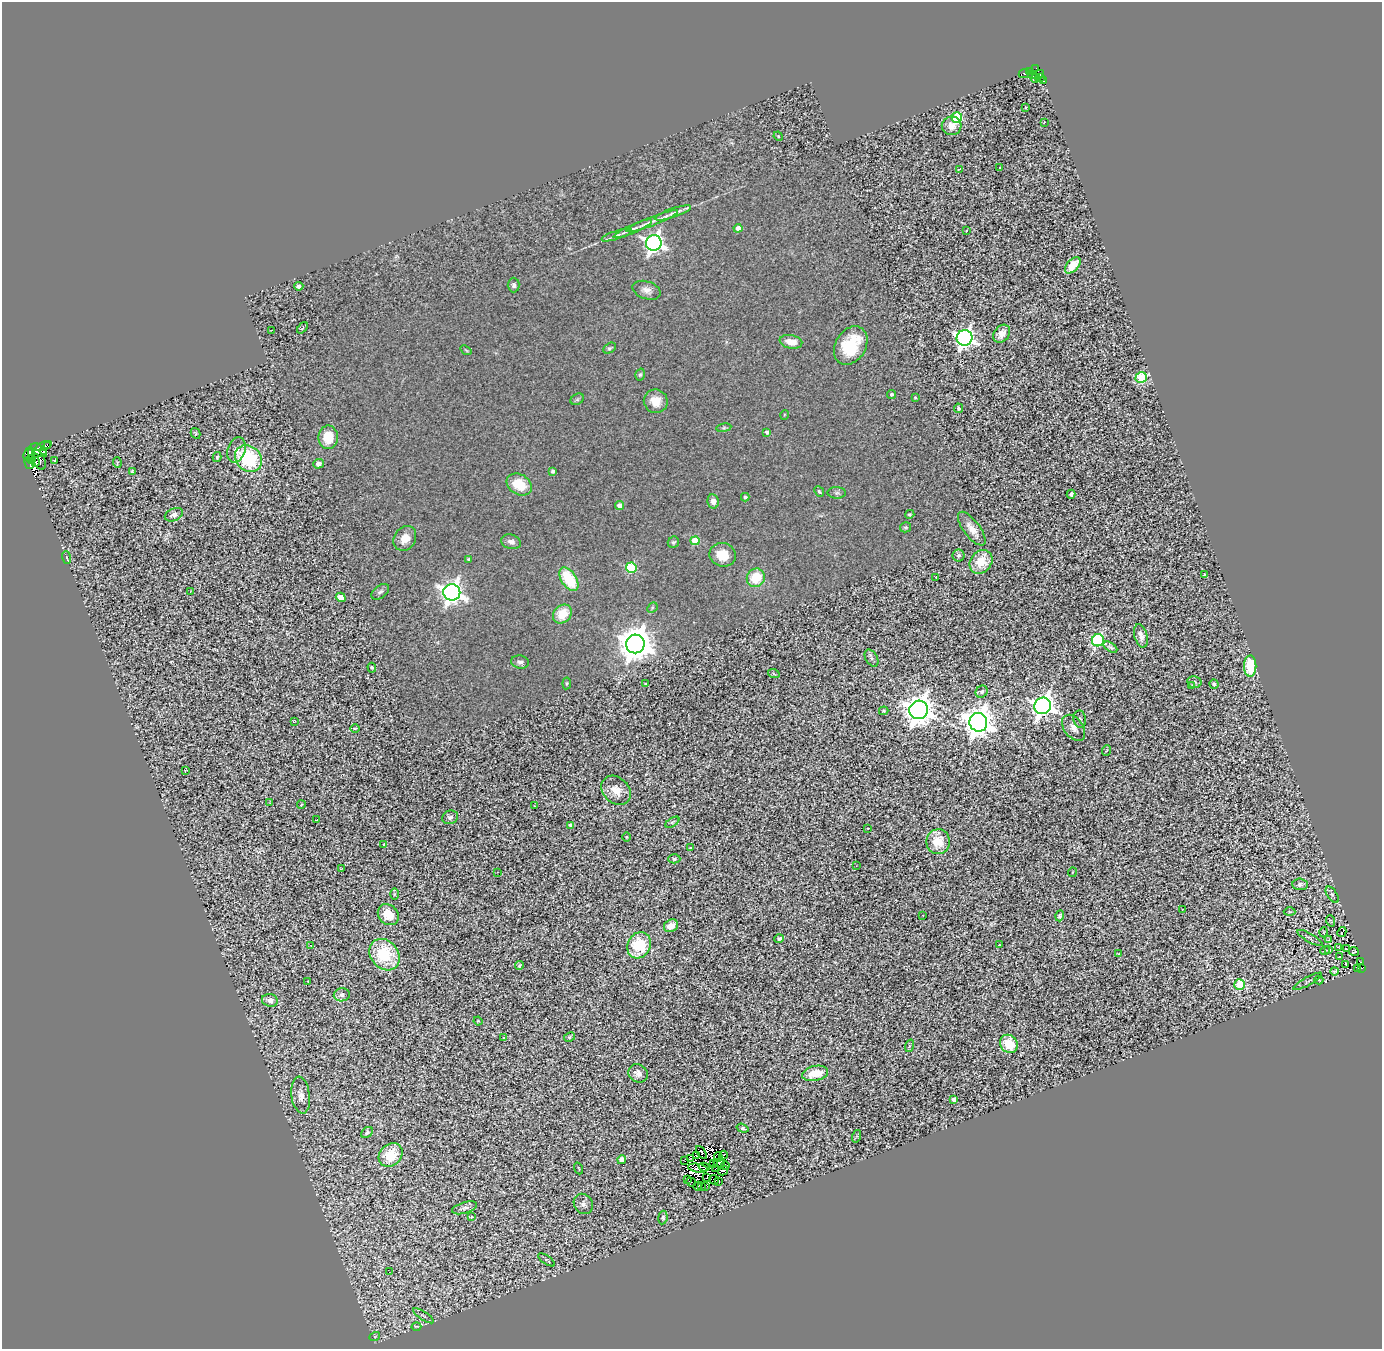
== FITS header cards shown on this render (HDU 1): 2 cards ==
NAXIS1  =                 1380
NAXIS2  =                 1347

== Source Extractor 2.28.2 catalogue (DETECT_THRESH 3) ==
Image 1380 x 1347 px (HDU 1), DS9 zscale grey, 1 PNG px = 1 image px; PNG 1384 x 1351 px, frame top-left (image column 1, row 1347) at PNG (2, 2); each listed source drawn as its Kron ellipse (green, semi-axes under 4 px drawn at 4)
Background 0.37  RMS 0.13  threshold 0.401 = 3 sigma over >= 5 px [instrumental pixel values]
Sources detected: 239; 18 with non-positive FLUX_AUTO (blend fragments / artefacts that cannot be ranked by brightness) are neither listed nor drawn; the other 221 listed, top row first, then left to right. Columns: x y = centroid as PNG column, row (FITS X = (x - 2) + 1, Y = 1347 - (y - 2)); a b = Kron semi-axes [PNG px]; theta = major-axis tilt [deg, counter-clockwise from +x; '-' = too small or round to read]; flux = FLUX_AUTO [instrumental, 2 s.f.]
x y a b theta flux
1036 68 3 2 - 35
1029 71 4 3 - 77
1024 73 5 3 - 160
1032 75 4 2 - 60
1038 75 6 3 28 25
1035 78 5 3 - 18
1040 78 3 2 - 34
1043 81 3 3 - 32
1026 107 3 2 - 8.6
957 118 5 5 - 800
1044 122 3 2 - 14
952 126 10 9 - 88
778 136 5 4 - 11
999 167 3 3 - 22
960 169 4 2 - 20
673 213 19 4 19 53
652 221 27 4 21 67
738 228 4 4 - 90
633 229 21 4 24 49
967 230 2 2 - 6.7
617 235 16 4 18 39
654 243 8 7 - 4200
1073 265 10 5 46 180
514 285 7 6 - 25
299 286 4 4 - 24
647 290 14 9 -18 64
302 328 7 4 51 15
272 330 4 2 - 6.1
1002 334 10 7 50 89
965 338 8 8 - 4400
791 342 11 6 -10 110
851 345 20 15 58 460
609 348 7 5 28 17
466 350 6 3 -37 8.5
640 375 6 4 73 14
1141 378 6 5 - 710
892 394 4 4 - 23
915 397 4 4 - 7.8
577 399 7 5 30 17
656 401 12 11 - 130
959 408 5 4 - 22
784 415 5 3 - 7
724 428 7 4 8 13
767 432 4 4 - 31
196 433 5 4 - 14
328 437 12 10 -90 220
43 446 8 3 22 170
47 446 4 2 - 270
39 450 9 5 -38 340
236 450 13 8 72 60
44 451 4 2 - 230
32 453 3 2 - 380
28 454 7 4 69 200
217 457 5 3 - 13
31 459 4 3 - 220
248 459 14 12 -44 770
39 460 10 6 -67 790
54 460 3 2 - 7.8
35 461 5 2 - 140
117 462 5 4 - 10
29 463 6 2 -74 25
318 464 5 4 - 42
132 471 4 3 - 12
553 471 4 3 - 25
519 484 13 10 -30 250
819 492 6 4 -49 12
837 493 9 5 -2 24
1071 494 4 3 - 21
745 497 4 4 - 16
713 501 7 5 -78 58
620 505 4 4 - 68
910 514 5 4 - 14
174 515 9 6 23 41
905 527 6 5 - 14
972 529 20 8 -53 100
405 538 13 10 56 120
695 541 4 4 - 290
511 542 10 7 -15 49
673 542 6 5 - 16
723 555 13 11 -17 180
959 556 6 6 - 20
67 558 6 3 -71 9
468 559 4 3 - 13
981 562 13 10 50 230
631 568 5 5 - 640
1204 574 3 2 - 7.5
936 577 3 2 - 6.8
756 578 9 9 - 270
569 579 13 7 -56 430
190 592 3 2 - 7.5
380 592 10 6 36 29
452 592 8 8 - 6500
341 597 5 4 - 81
652 608 6 4 46 14
562 614 10 8 47 200
1141 636 12 6 -75 58
1098 640 6 6 - 1500
635 644 9 9 - 21000
1110 647 8 4 -33 20
872 658 9 6 -60 27
520 662 9 6 -10 33
1250 666 11 6 90 370
372 668 5 4 - 17
774 674 6 3 -19 10
1194 682 7 5 -14 20
567 683 6 4 83 11
646 684 3 2 - 10
1214 684 5 4 - 20
1192 686 4 3 - 6.6
982 692 6 5 - 21
1043 706 8 8 - 7000
919 710 9 9 - 14000
884 711 5 4 - 11
1080 719 9 6 -82 24
294 721 3 3 - 5.8
978 722 9 9 - 16000
355 728 5 3 - 6.5
1074 728 15 9 -53 68
1107 750 5 3 - 8.7
185 771 3 2 - 6
616 790 16 13 -43 140
270 803 4 4 - 6.6
301 805 4 3 - 6.7
534 806 3 2 - 6.3
450 817 8 6 21 36
316 820 3 2 - 6.7
672 822 8 4 32 16
571 825 4 4 - 26
868 828 3 2 - 5.4
627 837 5 3 - 8.4
938 842 12 11 - 220
384 845 3 2 - 11
690 848 3 3 - 9.6
674 859 6 4 -1 13
856 866 2 2 - 5.8
341 869 3 2 - 5.6
497 872 2 2 - 5
1072 872 5 2 - 8.5
1300 884 8 6 -5 23
394 894 6 4 89 9.6
1332 895 9 4 -56 21
1183 910 3 3 - 9
1289 912 6 3 -1 8
388 915 11 9 -45 170
923 915 2 2 - 7
1060 916 5 4 - 15
1331 921 6 3 -70 8.7
671 926 7 6 - 110
1324 932 5 3 - 7.2
1342 932 5 2 - 5.9
1310 938 14 4 -30 22
779 939 5 4 - 30
1329 939 3 2 - 4.1
639 945 13 11 62 450
999 945 3 2 - 6.4
311 946 3 3 - 7.8
1339 947 4 2 - 6.2
1346 949 3 2 - 6.3
1325 950 5 2 - 9.6
1329 950 3 2 - 6.4
1354 951 5 3 - 8.2
1119 954 3 2 - 7.1
385 955 17 13 -49 530
1340 957 3 2 - 4.6
1361 962 3 2 - 6.7
1346 964 3 2 - 7.3
519 966 4 3 - 12
1361 968 4 2 - 38
1358 969 4 2 - 17
1334 971 4 3 - 11
1319 980 4 4 - 9.5
308 981 2 2 - 6.6
1308 981 16 4 29 26
1240 985 5 5 - 600
342 995 8 6 9 36
270 1000 8 6 -12 44
478 1021 4 4 - 9.9
503 1037 3 2 - 13
569 1037 6 4 28 13
1009 1044 9 8 - 240
909 1046 6 4 71 12
638 1073 10 8 -32 63
815 1073 13 7 12 190
301 1095 18 9 -83 89
954 1099 4 4 - 45
742 1128 6 4 -18 16
367 1132 6 4 42 19
857 1136 6 4 72 9.7
702 1152 7 3 -55 22
391 1155 13 10 45 260
696 1155 3 2 - 17
723 1155 4 2 - 9.7
718 1157 5 3 - 15
691 1158 3 2 - 17
622 1160 4 4 - 80
685 1161 3 2 - 5.9
714 1163 3 2 - 4.8
719 1163 6 3 -17 6.2
725 1166 4 2 - 11
704 1167 5 2 - 28
579 1168 6 2 -69 5.9
698 1168 10 3 -8 27
716 1169 3 2 - 17
723 1171 5 2 - 2.7
707 1178 3 2 - 7.8
687 1179 3 2 - 15
714 1180 5 2 - 6.9
691 1182 5 2 - 15
718 1182 3 2 - 4.1
698 1186 5 2 - 22
701 1186 3 2 - 8.9
706 1186 4 2 - 9.4
583 1204 11 9 -55 41
465 1208 13 5 16 33
471 1216 3 3 - 38
663 1217 7 4 81 17
547 1260 9 3 -35 14
389 1272 2 2 - 49
423 1316 12 4 -34 19
416 1326 5 2 - 8.2
375 1336 5 3 - 7.6
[18 non-positive-flux detections neither listed nor drawn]